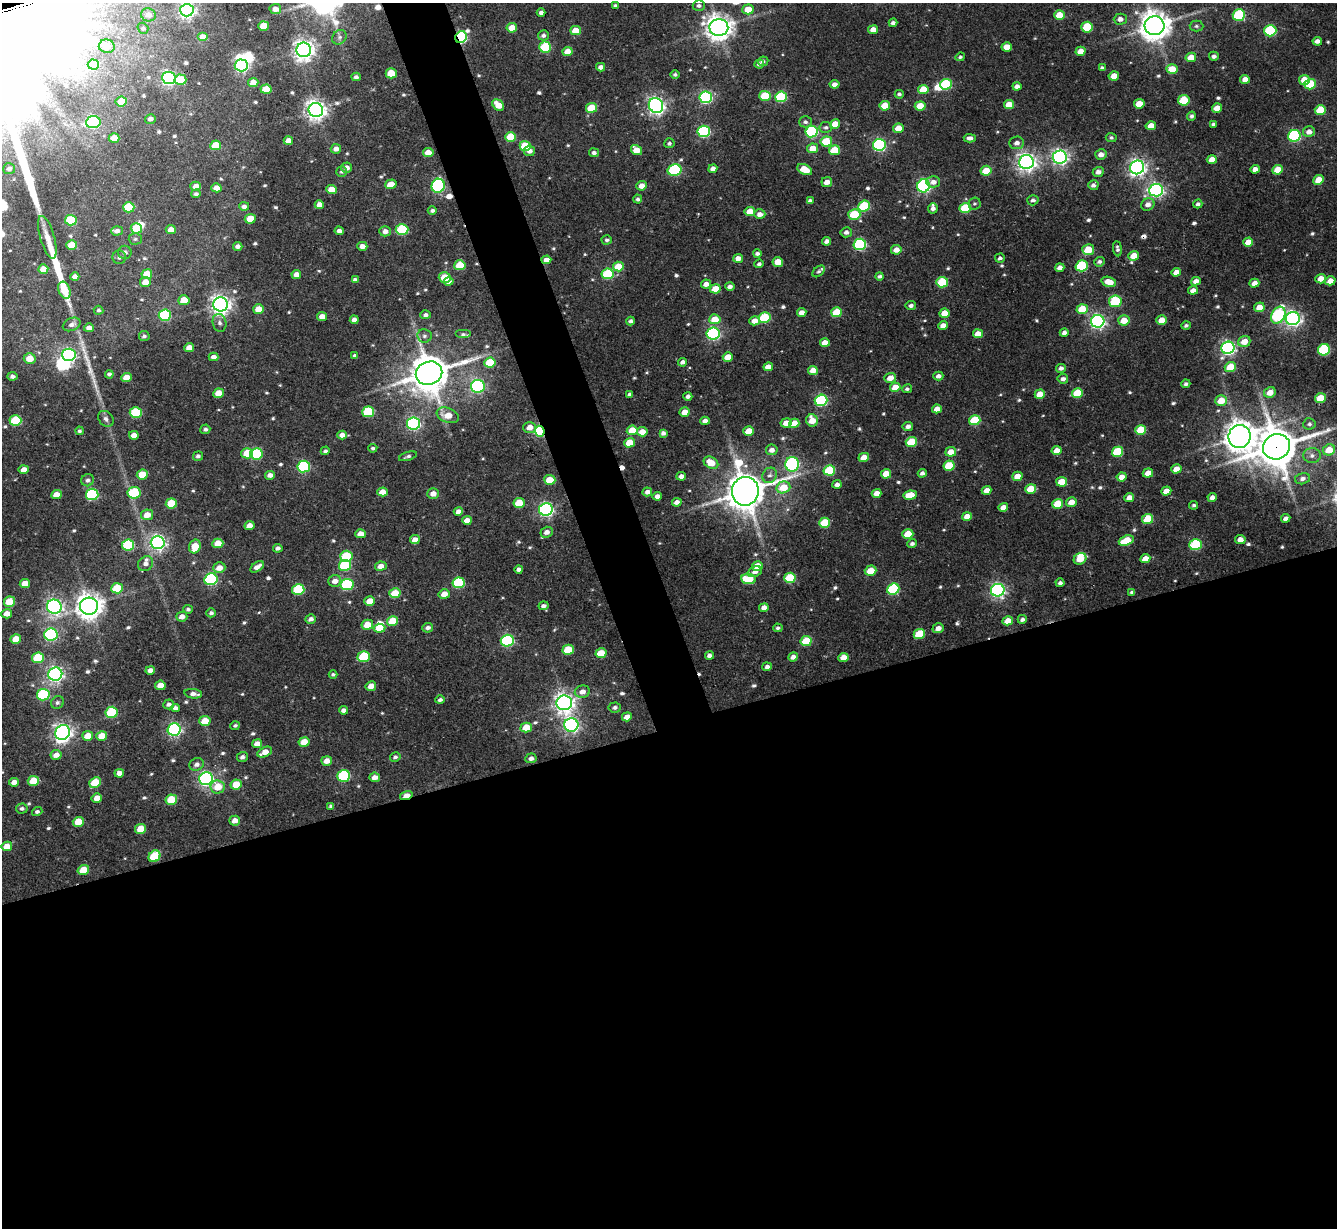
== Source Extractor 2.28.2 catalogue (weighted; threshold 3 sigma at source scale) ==
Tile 15 of 4 x 4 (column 3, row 4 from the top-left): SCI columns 2670-4004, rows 272-1497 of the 5338 x 5324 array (HDU 1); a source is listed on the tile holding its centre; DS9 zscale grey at full resolution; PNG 1339 x 1230 px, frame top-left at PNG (2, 3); each listed source drawn as its Kron ellipse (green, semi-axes under 4 px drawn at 4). Shown black and unused: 44% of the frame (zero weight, under 3 of 5 exposures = <1% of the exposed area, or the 3 px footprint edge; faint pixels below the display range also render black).
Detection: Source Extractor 2.28.2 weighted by HDU 2 'WHT'; one run over the whole footprint, this tile lists its part. Background 0.182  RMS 0.0086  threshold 0.0387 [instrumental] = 3 sigma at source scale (4.5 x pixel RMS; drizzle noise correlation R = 1.50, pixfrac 1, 0.05/0.05 arcsec/px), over >= 5 px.
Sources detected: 646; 7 inside a brighter object's white glare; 6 cosmic-ray / hot-pixel residue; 3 long thin detections or spike segments (spike, bleed or trail) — neither listed nor drawn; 6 inside a brighter listed object's ellipse — not listed separately; of the other 624, all 500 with FLUX_AUTO >= 1.74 (the completeness limit of this list) listed and drawn (124 fainter detections not listed), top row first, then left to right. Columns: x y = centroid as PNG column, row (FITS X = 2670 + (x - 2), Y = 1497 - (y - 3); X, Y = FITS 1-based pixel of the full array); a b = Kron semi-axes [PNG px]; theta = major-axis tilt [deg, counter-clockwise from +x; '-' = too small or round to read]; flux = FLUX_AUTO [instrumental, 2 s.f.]
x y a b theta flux
615 5 4 3 - 2
699 5 6 5 - 2.6
275 9 6 5 - 6.5
748 9 5 5 - 15
187 10 7 6 - 350
541 13 4 4 - 2.7
148 15 7 6 - 4.9
1059 15 5 4 - 20
1239 15 6 5 - 68
1120 19 6 5 - 4.7
893 23 4 4 - 2.7
264 26 5 5 - 20
1154 26 10 9 - 1200
1196 26 7 5 -2 2
1087 27 6 5 - 38
143 28 6 5 - 1.9
512 28 5 4 - 15
719 28 9 8 - 840
873 30 5 4 - 8.5
575 31 5 4 - 14
1270 31 6 5 - 71
543 35 5 5 - 2.9
203 37 5 4 - 15
339 37 8 6 46 2.5
461 37 6 5 - 130
1317 41 5 4 - 4.2
107 46 8 7 - 6.8
545 47 6 5 - 54
1007 47 5 4 - 11
304 50 7 7 - 610
567 51 5 4 - 9.5
1080 51 5 4 - 8.4
1214 56 5 4 - 2.7
960 57 5 3 - 1.7
1191 57 5 4 - 12
763 61 5 4 - 2.2
93 64 5 5 - 20
759 64 5 4 - 2.5
241 65 6 6 - 180
601 67 4 4 - 4.1
1102 68 4 3 - 2
1172 69 5 5 - 16
391 73 5 5 - 22
675 75 5 4 - 1.9
1114 76 5 4 - 10
356 77 5 4 - 2.5
169 78 7 6 - 270
1245 79 5 4 - 6.2
181 80 6 5 - 19
1304 80 5 5 - 13
253 82 5 4 - 9.3
834 84 5 4 - 4.5
946 84 6 5 - 64
1310 84 6 5 - 35
1017 86 4 4 - 4.4
266 89 5 4 - 18
923 89 5 4 - 20
899 94 4 4 - 2.4
765 96 5 5 - 31
706 97 6 6 - 150
781 97 6 5 - 63
1184 100 5 5 - 37
121 101 6 5 - 16
1009 104 5 4 - 14
1139 104 5 4 - 14
498 105 6 5 - 14
656 105 8 7 - 380
885 106 5 4 - 19
920 106 5 4 - 19
592 108 5 5 - 31
1217 108 5 4 - 9.1
316 110 7 7 - 580
1320 110 5 5 - 23
1191 116 4 4 - 2.4
150 119 5 4 - 3.5
93 122 7 6 - 130
805 122 6 5 - 2.5
835 124 5 4 - 12
1213 124 4 3 - 2
1151 126 5 4 - 9.9
826 127 6 5 - 2
898 128 5 4 - 12
704 131 6 5 - 110
811 132 6 5 - 100
1309 132 6 5 - 5.7
1294 136 6 5 - 120
511 137 5 5 - 34
1111 137 5 4 - 1.8
114 138 5 5 - 12
970 138 6 4 -4 3.4
288 141 5 4 - 6.3
826 141 6 5 - 31
669 143 5 5 - 2
1017 143 7 6 - 4.1
216 145 5 5 - 21
879 145 6 6 - 150
525 146 5 5 - 32
813 148 5 5 - 12
336 149 5 5 - 5.3
636 150 6 5 - 12
834 150 5 5 - 22
529 151 5 5 - 5.1
428 153 5 4 - 11
594 153 5 4 - 2.7
1101 155 6 5 - 5.9
1060 157 7 6 - 310
1212 160 5 4 - 8.4
1026 162 7 7 - 480
1137 167 7 7 - 380
347 168 5 5 - 5
9 169 6 5 - 3.2
713 169 4 4 - 5.2
1255 169 4 4 - 5.4
675 170 7 5 14 92
805 170 8 5 -26 18
1278 170 5 5 - 17
986 171 5 5 - 19
342 172 5 5 - 1.9
1098 172 5 5 - 4.3
1319 180 5 4 - 15
827 182 5 5 - 6.7
933 182 7 5 -2 5
391 184 6 4 17 13
1093 185 5 5 - 3.4
196 186 5 4 - 6.8
438 186 7 6 - 150
642 186 5 4 - 7.8
924 186 6 6 - 170
216 188 5 4 - 8.2
331 190 5 4 - 12
1156 190 7 6 - 250
196 194 5 4 - 2.3
638 199 4 4 - 2.3
1033 200 6 5 - 2.9
810 201 4 4 - 3
975 204 6 6 - 1.8
1148 204 7 6 - 4.8
1198 204 5 4 - 2.4
319 205 5 4 - 6.3
244 206 5 4 - 3.2
864 206 6 5 - 57
129 207 6 5 - 36
933 208 5 5 - 3.3
965 208 5 5 - 41
432 211 4 4 - 2.4
750 212 5 4 - 16
760 214 6 5 - 5.7
854 214 6 5 - 38
250 219 5 4 - 16
71 220 6 5 - 35
136 228 5 5 - 27
402 229 6 5 - 69
171 230 5 4 - 7.2
117 231 5 4 - 3.9
339 231 4 4 - 3.5
385 231 6 5 - 4.7
846 232 6 5 - 3.2
47 237 22 7 -74 10
135 239 6 5 - 1.9
607 240 5 4 - 2.2
827 241 4 4 - 3.9
1248 242 5 4 - 11
860 244 6 5 - 100
72 245 5 5 - 21
238 246 4 4 - 3.3
362 246 5 4 - 5.4
1117 249 8 4 -84 2.6
896 250 5 4 - 7.7
1088 250 6 5 - 21
125 252 7 6 - 3.5
757 253 4 3 - 2.5
1134 256 5 4 - 11
119 257 7 6 - 2.9
738 258 5 4 - 6.4
1000 258 5 4 - 2.3
546 260 5 4 - 6.9
778 262 5 5 - 13
1099 262 5 4 - 2.4
759 264 4 4 - 2.4
460 265 5 5 - 27
618 266 5 5 - 21
1082 266 6 5 - 64
1060 268 4 4 - 4.8
43 269 5 4 - 10
819 271 7 4 41 2
1176 272 5 4 - 7
147 274 5 5 - 18
296 274 5 4 - 5.7
608 274 6 5 - 60
880 276 4 3 - 2.4
75 277 4 4 - 5.1
445 277 6 5 - 22
1321 279 5 4 - 9
355 280 4 4 - 3.2
449 281 5 4 - 5.1
1196 281 5 4 - 5.4
1330 281 5 4 - 8.8
145 282 5 5 - 8.9
942 282 6 5 - 46
1109 282 7 5 -16 12
1254 283 5 4 - 5.7
706 284 5 4 - 6
730 287 5 4 - 3.7
715 289 5 4 - 18
64 290 9 5 -69 16
1193 290 5 4 - 5.6
184 300 5 5 - 15
1115 301 6 6 - 50
220 304 7 7 - 550
911 305 5 4 - 3.2
1259 307 5 5 - 10
259 309 5 5 - 12
1082 309 5 5 - 22
98 310 5 4 - 1.9
836 312 5 5 - 29
802 313 5 4 - 6.7
944 313 5 4 - 11
165 315 6 5 - 72
426 315 5 4 - 2.4
1278 315 9 6 61 100
322 316 5 4 - 7.2
765 318 6 5 - 55
715 319 5 5 - 15
1293 319 7 6 - 330
354 320 4 4 - 4.4
1124 320 5 5 - 14
1162 320 5 4 - 11
631 321 4 4 - 2.6
755 321 5 4 - 8.2
1098 321 7 6 - 250
219 323 9 7 -76 3.3
72 324 9 6 24 4.3
943 326 5 4 - 6.2
1186 326 5 4 - 2
89 328 5 4 - 4.4
1064 333 4 4 - 3.8
463 334 8 4 0 2.2
713 334 6 6 - 160
978 334 5 4 - 11
144 336 5 5 - 2.1
424 336 7 6 - 2.8
1244 341 6 5 - 11
825 343 5 4 - 11
189 348 5 4 - 8.7
1228 348 6 6 - 250
1324 350 6 5 - 81
69 355 7 6 - 190
355 356 4 3 - 2.2
214 357 5 4 - 4.6
728 357 5 4 - 13
30 359 6 5 - 13
490 362 5 5 - 30
682 362 4 4 - 3.4
768 367 5 4 - 9.2
1230 367 5 5 - 22
1061 368 5 4 - 3.5
813 370 5 4 - 8.4
429 373 13 11 20 2500
109 374 4 4 - 2.2
13 376 5 4 - 3.1
938 376 5 4 - 4.1
127 378 5 4 - 15
890 378 5 5 - 8.1
1063 379 5 4 - 3.5
1186 384 5 4 - 1.9
478 386 7 6 - 150
895 387 5 4 - 12
907 389 5 4 - 2
1270 392 6 5 - 9.1
218 393 5 4 - 14
1077 393 5 5 - 28
1040 394 5 4 - 13
630 395 4 3 - 2.8
688 396 4 4 - 3.1
1320 398 5 5 - 18
821 400 6 5 - 120
1221 400 6 5 - 14
937 409 5 4 - 7.9
368 412 6 5 - 47
685 412 5 4 - 9.8
136 413 6 5 - 52
448 415 11 7 -20 13
106 419 9 7 -48 3.3
812 420 6 6 - 14
975 420 6 5 - 39
15 421 6 5 - 46
705 421 5 4 - 5.1
786 423 5 4 - 8.6
794 423 5 4 - 13
413 424 6 6 - 180
1309 424 6 5 - 2.4
908 426 5 4 - 3.7
530 427 6 5 - 7
205 429 5 5 - 2.5
632 430 5 4 - 21
1141 430 5 5 - 28
79 431 4 4 - 1.8
540 431 5 4 - 99
749 431 5 4 - 16
642 432 5 4 - 10
663 433 4 4 - 3.3
134 435 5 4 - 6.9
342 435 5 4 - 5.5
1240 436 11 11 - 1200
911 442 5 5 - 28
629 443 5 5 - 21
1276 447 14 12 23 2900
373 448 4 4 - 1.8
772 450 6 5 - 5.3
1329 450 6 5 - 17
325 451 4 4 - 2
1057 451 5 4 - 9.1
951 452 5 5 - 11
1117 452 6 5 - 48
247 453 6 5 - 22
256 454 6 5 - 58
198 456 5 5 - 2.7
408 456 9 4 18 2.4
1312 456 8 7 - 4.1
864 457 5 4 - 11
711 463 8 5 -30 16
792 464 7 7 - 140
304 466 6 6 - 110
949 466 5 5 - 32
1176 469 5 4 - 9.2
24 470 5 4 - 8.1
829 470 6 5 - 47
922 473 4 4 - 3.1
1148 473 5 4 - 12
886 474 5 4 - 16
142 475 5 5 - 20
270 475 5 4 - 4.6
770 475 8 7 - 3.3
681 476 5 4 - 5
1017 476 5 4 - 10
1122 477 5 4 - 8.8
1302 479 7 5 14 3.3
88 480 6 6 - 3
550 480 5 5 - 18
1062 482 5 5 - 15
837 484 4 4 - 3.6
783 487 7 6 - 19
1031 489 5 5 - 21
987 490 5 4 - 7.3
745 491 14 13 - 2300
1166 491 5 4 - 9.6
383 492 5 4 - 8.9
647 492 5 4 - 4.2
134 493 6 5 - 50
876 493 5 4 - 7
92 494 6 6 - 89
433 494 6 5 - 6.4
57 495 5 4 - 11
910 495 6 4 8 20
657 496 4 4 - 5.5
1212 497 4 4 - 4.1
1129 498 5 4 - 6.7
677 502 5 4 - 5.2
1071 502 5 4 - 8.7
171 503 5 5 - 26
519 503 5 5 - 24
1058 504 5 5 - 31
1194 505 4 4 - 1.8
1003 507 5 4 - 7.2
546 509 7 6 - 240
458 512 4 4 - 5.7
147 515 6 5 - 9.9
967 516 5 4 - 8.3
1286 518 4 4 - 4.1
1148 519 6 5 - 32
467 520 5 4 - 7.7
824 523 5 5 - 35
249 526 5 4 - 8.2
547 532 6 5 - 5
361 534 5 4 - 9.7
908 534 5 4 - 21
1240 539 5 4 - 5.2
415 540 5 4 - 7.1
1126 541 8 5 19 27
158 542 7 6 - 310
218 543 5 5 - 14
912 543 5 4 - 2.5
128 545 6 5 - 66
1195 545 6 5 - 68
195 546 7 5 69 19
278 548 5 4 - 3
346 556 6 5 - 48
1080 559 6 5 - 18
1145 559 5 4 - 10
146 564 8 7 - 4.2
345 565 6 5 - 57
381 566 6 4 9 6.6
757 566 5 4 - 15
257 567 7 4 33 5.4
219 568 6 5 - 7.9
519 569 4 4 - 3
870 571 6 5 - 16
755 572 7 5 23 5
790 578 6 5 - 43
211 579 6 6 - 140
748 579 7 5 -6 28
335 581 6 6 - 5.9
459 583 6 5 - 70
1060 583 4 3 - 2.5
25 584 5 4 - 12
347 584 6 5 - 77
117 588 6 5 - 31
298 589 6 5 - 62
893 589 6 5 - 79
998 590 7 6 - 240
1132 592 3 3 - 1.7
395 593 5 5 - 23
444 594 5 4 - 9
370 601 5 4 - 13
10 602 6 5 - 26
89 606 9 8 - 900
543 606 5 4 - 2.8
54 607 7 7 - 310
764 608 5 4 - 6
188 609 4 4 - 2.1
211 613 5 4 - 2.3
7 614 5 4 - 8.1
182 617 5 5 - 5.8
311 619 5 4 - 3.7
1022 619 4 4 - 2.6
393 621 5 5 - 22
1008 621 5 4 - 10
367 625 6 5 - 14
379 628 6 4 6 19
428 628 5 4 - 3.3
778 628 5 4 - 1.7
938 628 6 5 - 5.3
919 634 5 5 - 30
51 635 6 6 - 140
16 639 5 4 - 14
507 641 6 6 - 130
806 641 5 5 - 34
568 650 6 5 - 25
601 653 6 5 - 21
709 655 4 4 - 3.2
364 657 6 5 - 50
793 657 5 4 - 5.4
843 657 5 4 - 9.3
38 658 6 5 - 42
767 667 5 4 - 3
150 670 5 4 - 5.3
55 674 7 6 - 330
333 674 4 3 - 1.8
160 685 5 4 - 10
371 686 5 4 - 7.5
582 692 7 6 - 6
193 694 9 4 -8 4.6
43 695 6 5 - 78
440 700 5 4 - 2.5
57 702 7 6 - 2.5
564 703 8 7 - 560
169 704 5 5 - 2.7
615 707 6 5 - 2.4
175 708 4 4 - 3.6
343 710 4 4 - 3.4
112 712 6 5 - 64
627 717 5 4 - 7.7
205 721 5 5 - 15
571 725 7 7 - 260
235 726 5 4 - 1.9
526 728 5 5 - 17
174 729 6 6 - 210
63 732 8 7 - 440
88 736 5 5 - 13
102 736 5 4 - 13
304 742 5 4 - 14
257 744 5 4 - 6.8
265 752 8 4 26 9
56 755 5 5 - 6.3
242 757 5 5 - 3.2
395 757 5 4 - 2
531 758 5 5 - 3.5
327 761 5 4 - 7.9
197 764 7 6 - 4
119 773 5 4 - 6.1
344 776 6 5 - 86
375 777 5 5 - 5.9
206 779 7 6 - 270
33 781 6 5 - 26
14 782 5 4 - 6.1
95 782 6 5 - 29
236 784 5 5 - 19
218 787 7 6 - 17
406 796 6 4 15 16
97 798 5 4 - 8.2
171 800 6 5 - 31
331 806 4 3 - 1.8
22 809 6 5 - 2.4
37 812 5 4 - 2.3
235 821 5 5 - 7
78 822 5 5 - 18
141 829 5 5 - 19
7 846 5 4 - 12
154 856 6 5 - 38
83 870 6 5 - 17
Overlapping masked pixels (flux is a lower limit): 6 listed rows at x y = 461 37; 546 260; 1082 266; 540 431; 1276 447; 406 796
Isophote crosses this tile's border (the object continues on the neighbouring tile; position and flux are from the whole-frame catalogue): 2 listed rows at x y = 187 10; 14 782